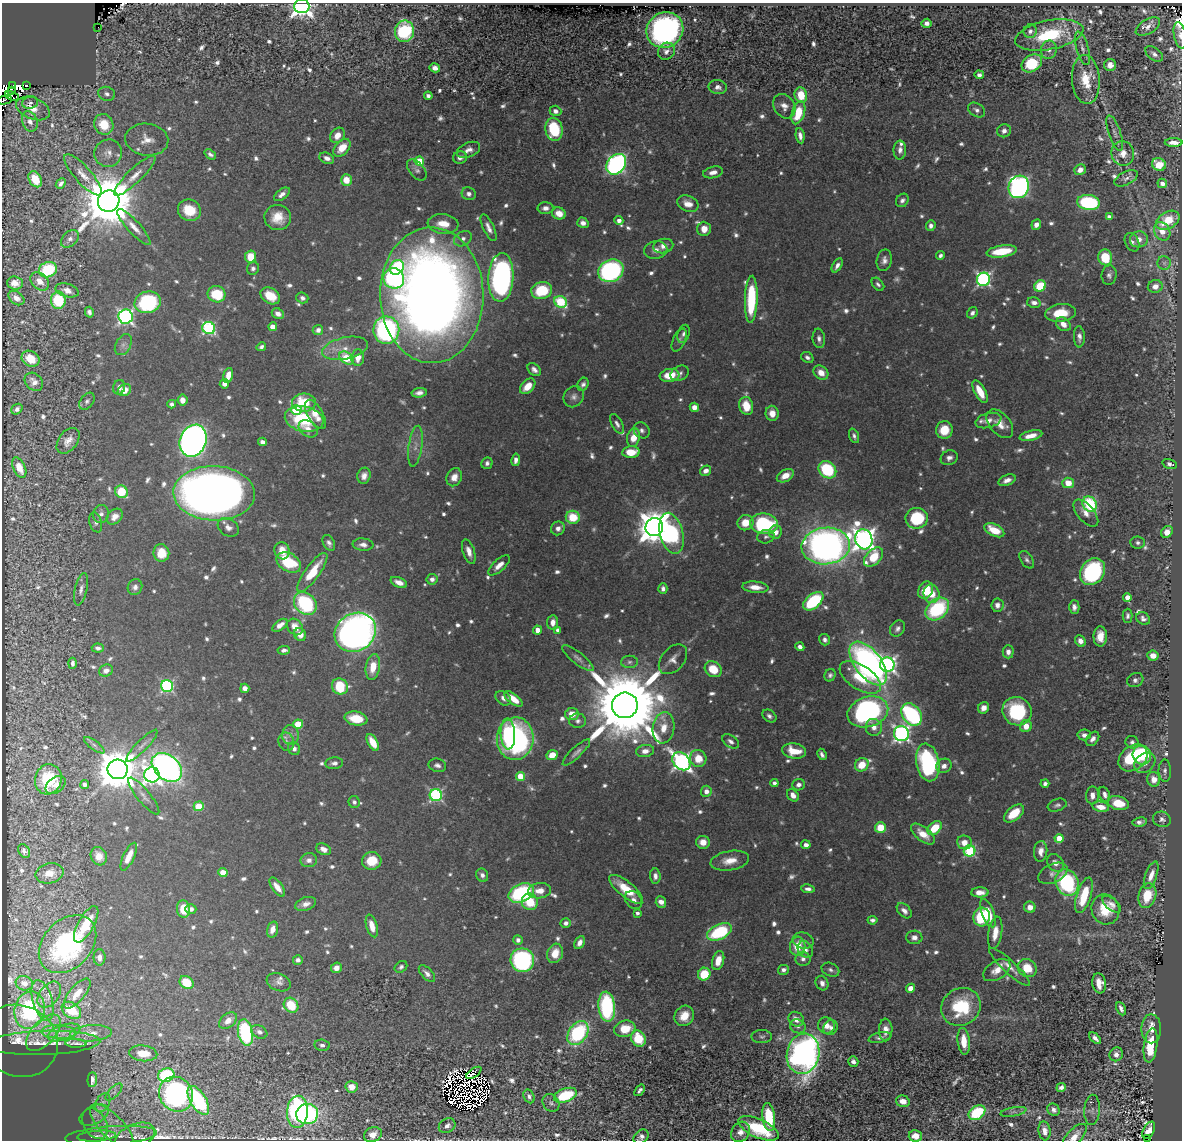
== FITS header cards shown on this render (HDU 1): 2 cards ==
NAXIS1  =                 1180
NAXIS2  =                 1138

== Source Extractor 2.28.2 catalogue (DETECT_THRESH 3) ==
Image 1180 x 1138 px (HDU 1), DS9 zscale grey, 1 PNG px = 1 image px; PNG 1184 x 1142 px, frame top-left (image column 1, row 1138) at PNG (2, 3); each listed source drawn as its Kron ellipse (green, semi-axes under 4 px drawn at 4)
Background 0.534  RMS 0.0086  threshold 0.0257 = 3 sigma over >= 5 px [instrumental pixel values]
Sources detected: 999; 27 with non-positive FLUX_AUTO (blend fragments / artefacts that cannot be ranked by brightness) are neither listed nor drawn; of the other 972, the 500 brightest by FLUX_AUTO listed and drawn (472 fainter detections omitted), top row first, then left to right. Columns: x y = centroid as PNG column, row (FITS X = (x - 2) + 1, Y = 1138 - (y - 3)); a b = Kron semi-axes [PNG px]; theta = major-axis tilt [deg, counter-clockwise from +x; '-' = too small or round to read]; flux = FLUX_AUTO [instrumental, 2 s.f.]
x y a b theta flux
302 6 7 7 - 410
927 23 5 4 - 2.7
98 27 2 2 - 21
1148 27 13 7 30 4.1
665 30 19 17 34 180
404 31 10 9 - 53
1030 31 7 6 - 2.4
1049 35 35 14 11 45
1180 35 13 6 -79 3.4
1082 48 17 6 -74 3.2
1049 50 9 7 78 2.9
666 51 9 8 - 3.2
1154 54 10 6 -36 2.5
1032 63 11 8 32 30
1110 65 6 6 - 4.2
435 68 5 4 - 3.7
979 75 5 4 - 2.4
1086 80 24 14 -86 17
27 85 3 2 - 18
13 86 3 2 - 19
718 87 9 7 -11 3.2
11 90 3 2 - 23
107 94 8 7 - 2.3
801 95 8 6 -78 15
12 96 7 3 -25 23
428 96 4 4 - 2
4 100 8 2 12 3.2
30 103 8 6 13 1.9
784 106 13 10 -57 5.1
33 108 17 10 -22 9.7
977 110 9 6 -33 2.4
555 111 6 5 - 2.6
798 113 12 6 73 18
30 121 10 7 -68 3.7
104 124 10 9 - 15
554 129 11 8 -80 31
1004 131 7 6 - 2.9
1115 133 18 6 -71 3.2
337 135 8 6 52 6
800 136 8 4 -82 2.9
147 140 21 16 -8 9
1174 142 9 4 0 4.7
342 148 10 6 47 10
468 150 12 7 23 3.8
900 150 9 6 88 3
108 153 14 13 - 5.7
1123 153 12 11 - 6.3
210 154 6 4 -36 2
327 158 8 5 -22 3.6
460 158 7 6 - 2.2
419 161 5 4 - 23
616 164 11 9 50 200
1159 164 7 6 - 14
417 170 12 7 -49 2.6
1080 170 6 5 - 5
713 172 10 5 13 4
83 175 26 8 -48 7.6
135 176 28 7 44 7.6
1126 178 13 6 27 2.7
35 179 8 6 -61 11
346 180 6 5 - 9.4
61 183 6 3 50 2
1162 183 5 4 - 3
1019 187 11 10 - 220
282 194 9 5 36 3.3
469 194 7 6 - 2.7
902 200 7 6 - 2.1
109 201 11 10 - 4600
1088 202 11 7 -7 70
688 204 11 7 -23 6.1
545 208 8 6 1 3.1
189 210 12 10 -25 15
559 213 7 6 - 7.6
278 217 13 12 - 11
1109 217 4 4 - 2.9
619 220 4 4 - 3.4
1168 220 13 8 29 17
583 223 6 5 - 3.3
443 224 15 10 -5 9.9
1036 225 5 4 - 4.1
931 226 5 5 - 2.4
134 227 24 6 -48 6.1
488 228 14 5 -65 3.9
704 229 7 6 - 6.3
1162 231 9 7 -57 6.2
70 239 10 7 44 3.1
463 239 9 7 31 2.7
1139 239 9 8 - 5.4
1132 242 10 6 -64 2.4
663 246 10 7 13 4.4
656 250 11 9 12 4
1002 251 15 6 8 19
940 255 4 4 - 1.8
250 257 6 5 - 12
1105 257 8 7 - 20
884 260 11 7 77 3.3
1164 263 6 6 - 1.9
837 265 8 4 59 2.6
397 267 8 6 51 47
253 268 6 6 - 2.1
48 270 9 7 19 41
611 271 13 11 26 150
1109 275 10 7 82 2.5
501 277 24 12 87 190
394 278 10 10 - 75
984 279 6 6 - 130
40 281 10 7 -43 6.4
15 283 8 6 -4 4.7
878 284 7 5 -48 1.9
1040 286 6 5 - 28
1155 286 7 6 - 4.8
67 290 12 6 -15 5.3
542 290 10 8 13 31
217 294 9 8 - 24
432 295 68 51 -89 780
270 296 10 7 -33 11
16 298 9 6 -37 3.7
302 298 6 5 - 2.2
751 299 23 6 88 45
58 300 8 7 - 30
148 302 13 10 15 59
561 302 6 5 - 54
1034 303 7 5 -14 3
89 312 5 4 - 1.9
972 313 6 5 - 2.2
1060 313 15 8 7 16
278 314 6 5 - 3.3
125 317 7 7 - 160
1063 324 8 6 -37 5.3
273 327 4 4 - 7.7
209 328 6 6 - 91
318 330 5 5 - 2.7
386 330 14 13 - 130
684 334 9 6 72 2
1079 337 10 5 -88 3.1
819 338 10 6 -83 2.6
679 340 12 6 65 2.1
123 345 11 7 61 3
261 347 5 3 - 1.8
345 348 23 11 12 9
358 357 8 6 84 6.9
807 357 6 5 - 2
346 358 8 5 -39 33
31 359 9 7 -31 9
534 370 7 5 -43 2.7
680 373 9 7 28 2
821 373 8 6 -39 6.4
228 375 7 4 77 6.6
670 375 10 6 9 14
34 382 10 8 -43 4.4
224 384 5 4 - 3.7
583 384 7 5 61 2.1
528 386 9 6 46 8.9
119 387 7 6 - 2.6
124 390 7 5 31 7.1
980 392 12 5 -62 11
419 393 7 4 9 3
574 397 11 9 50 3.3
182 400 5 5 - 4.4
87 401 9 6 53 1.9
304 403 12 9 -2 23
172 404 4 4 - 2.1
746 406 9 6 -77 12
694 407 4 4 - 4.9
17 409 6 5 - 2
296 410 5 5 - 44
772 413 7 6 - 5.5
315 414 16 7 -59 8.2
304 419 19 12 -11 35
988 421 13 7 14 4.2
617 424 11 5 -62 2.4
1000 424 17 10 -49 7.7
308 429 10 7 -35 4.7
642 430 9 7 -45 2.4
944 430 9 8 - 13
854 436 7 4 -70 1.8
1031 436 11 5 12 6.4
633 437 9 6 79 9.1
68 441 14 9 53 5.6
193 441 16 13 68 440
262 442 4 4 - 4
415 446 21 6 82 4.9
631 452 9 5 5 12
949 458 9 7 25 2.9
516 460 6 4 80 2.8
487 463 6 5 - 2.1
1170 464 7 4 -15 2.1
19 468 11 6 -64 7.8
827 470 9 8 - 43
706 471 6 5 - 3.4
364 476 8 6 72 3.9
785 476 9 6 29 7
454 477 9 7 64 5.4
1007 480 9 5 22 3.6
1068 483 6 5 - 10
121 492 6 6 - 22
214 493 40 27 -2 630
1090 504 8 7 - 44
1086 513 16 8 -49 4.9
101 514 9 8 - 2.7
115 517 9 7 42 4.8
573 517 7 6 - 19
917 518 11 10 - 32
96 522 10 6 -75 2
745 523 8 7 - 10
764 524 14 10 -7 64
228 527 11 8 -32 3.9
654 527 9 9 - 1300
558 528 7 6 - 3.2
994 530 11 6 -26 14
776 532 7 6 - 4
1167 532 6 5 - 6.6
672 533 21 11 -76 74
766 537 9 6 14 1.9
864 539 10 8 -73 440
1138 542 7 6 - 1.9
329 543 8 5 -62 2.3
363 545 10 6 -5 3.4
826 546 24 18 6 390
282 551 9 7 -71 10
469 551 13 6 -72 5.3
161 553 9 8 - 9.5
874 557 11 7 45 23
1027 560 10 6 -57 2
289 562 13 9 -30 32
499 565 13 6 42 5.1
312 572 23 7 54 19
1092 572 14 11 54 81
432 579 6 5 - 2.8
399 582 9 5 -23 4.9
135 587 8 7 - 2.7
755 587 13 5 -5 7.1
81 589 16 6 77 2.8
663 589 5 4 - 2.5
926 590 9 7 61 16
932 594 9 8 - 9.4
1127 597 4 4 - 6.1
813 601 12 7 40 51
305 603 12 10 -45 61
997 605 7 6 - 2.8
1074 607 7 5 89 2.8
937 609 13 9 41 52
1128 616 7 5 89 1.8
1143 619 7 6 - 2.5
553 622 7 5 84 4.3
280 625 8 5 36 4.9
295 627 9 7 -50 7.7
897 629 8 6 52 2.5
538 630 4 4 - 6.9
558 630 4 4 - 2.5
355 632 21 18 34 360
300 635 6 6 - 4.4
1100 636 10 6 89 8.5
825 640 6 5 - 2
1080 641 6 5 - 3.9
800 647 4 4 - 2.9
98 648 6 4 -5 2.2
284 650 6 4 5 2.3
1008 652 6 5 - 3.3
1153 656 5 5 - 5.9
578 658 19 6 -38 3.2
673 659 17 11 49 5.4
629 662 8 6 2 2.1
72 663 5 3 - 2
868 663 25 13 -53 240
887 665 7 7 - 210
373 667 13 7 81 12
713 669 9 7 -37 15
106 671 7 5 26 3
830 675 6 5 - 1.8
860 677 23 12 -33 22
1135 680 8 6 28 2.3
167 686 6 6 - 91
340 686 8 8 - 24
245 688 4 4 - 4.2
503 698 8 6 -39 2.8
513 699 11 5 -37 8.2
625 705 13 12 - 11000
984 708 6 5 - 3.6
1017 711 15 14 - 45
868 712 21 15 18 170
572 714 7 6 - 7.6
912 714 12 9 -52 93
769 716 7 5 -36 2.2
356 718 11 7 -9 13
578 721 8 7 - 2.5
298 724 5 4 - 21
1026 726 6 6 - 7.7
874 727 8 8 - 4.4
664 728 16 11 82 9.8
508 734 15 7 -86 31
901 734 8 7 - 190
290 735 10 8 -88 3.6
1084 735 6 5 - 2.7
515 739 21 18 85 120
1093 739 8 5 53 3.2
731 741 9 6 -35 2.5
286 742 9 7 -70 2.7
373 742 9 5 -61 12
1132 742 6 6 - 2.1
94 745 12 4 -37 2
142 746 21 5 46 3.3
294 749 7 5 -59 2.9
645 751 9 6 8 4.4
794 751 12 7 -10 12
576 752 18 5 44 2.9
822 754 6 3 -62 2.1
552 755 6 5 - 9
1142 755 9 9 - 37
698 758 8 8 - 10
1133 758 16 12 38 38
681 761 10 7 -44 230
928 762 19 11 -79 79
334 763 9 5 6 2.2
1145 763 11 9 41 5.1
437 765 9 6 -13 2.4
862 765 7 6 - 12
944 766 8 7 - 3.5
167 767 17 12 -41 320
118 769 10 10 - 2300
1165 771 11 6 -89 2.2
152 775 8 7 - 250
520 776 4 4 - 20
48 779 15 13 77 30
1154 779 7 6 - 6.1
774 783 4 4 - 2.1
1045 783 4 4 - 2.2
85 784 4 4 - 2.8
56 785 11 7 38 4.4
799 785 6 5 - 2.9
706 791 5 5 - 4.5
1105 794 8 5 -68 3
436 795 6 6 - 98
793 795 7 5 -50 3.6
1092 795 9 6 88 3.8
144 796 23 6 -51 3.8
354 802 6 5 - 1.9
1118 803 11 7 -13 14
1057 805 10 6 18 1.8
199 806 5 4 - 23
1101 807 8 5 -10 7
1014 813 12 6 39 15
1162 819 9 7 -18 2.4
1140 822 7 4 9 2.3
880 828 5 5 - 16
935 828 8 5 42 17
923 834 14 7 -38 8.7
1059 838 4 4 - 9.8
703 842 7 6 - 6.1
964 842 7 7 - 6.8
806 845 5 4 - 3.4
324 849 8 5 -25 4.2
24 851 7 5 -55 2
970 851 6 5 - 67
1041 851 10 6 86 4.7
99 856 9 8 - 6.3
129 857 15 5 65 7.8
309 860 8 7 - 3.7
372 861 9 9 - 14
730 861 19 9 9 8.7
1055 863 9 7 -51 4.1
49 873 14 10 13 7
223 873 4 4 - 11
1053 873 15 9 25 4.1
482 875 7 5 -63 2.6
1151 875 14 5 70 5
655 876 7 5 -86 2.7
1067 883 13 11 -65 68
277 887 11 5 -53 6.4
626 889 21 7 -39 17
808 889 7 4 -9 2.3
540 891 11 7 7 6.7
980 892 9 5 1 4.6
521 893 13 9 25 71
1084 895 18 7 72 23
1147 896 12 8 73 16
634 900 10 7 -47 3
530 902 8 8 - 17
661 902 6 5 - 4.4
306 904 11 6 18 3.5
1112 904 11 5 -39 3.1
1030 907 5 5 - 5.1
183 909 8 6 -83 14
191 909 5 5 - 2.5
1105 909 15 14 - 18
904 911 9 6 -46 3.2
637 913 4 3 - 2
988 913 15 6 -69 12
982 917 9 8 - 42
872 920 5 4 - 1.9
566 923 5 4 - 2.3
86 924 20 8 61 21
372 926 12 5 -74 7.4
273 929 8 5 74 4.6
719 932 13 7 26 46
995 933 16 7 81 7.7
914 937 8 7 - 3.4
518 940 5 4 - 2.2
803 941 10 8 -17 2.7
580 943 7 4 62 3.4
67 944 33 24 45 96
798 946 9 8 - 13
805 949 9 7 -53 2.8
555 953 10 7 72 9.7
99 957 8 6 -89 3.4
803 959 7 7 - 2.4
298 960 5 4 - 2
522 960 12 11 - 110
718 961 10 6 75 8.4
401 967 7 5 37 1.8
1010 967 27 6 -42 5.8
336 968 5 5 - 4.1
1027 968 10 8 -37 13
783 970 5 5 - 2.4
830 970 9 6 -25 2
997 970 15 9 32 7.1
427 974 10 5 -46 2.8
704 974 6 6 - 20
279 982 12 8 -20 3.1
24 983 9 7 -16 3.9
186 983 7 6 - 17
822 983 7 6 - 2.9
1099 983 10 6 -82 6.4
910 988 5 4 - 4.8
77 994 19 7 50 9.8
49 995 15 9 52 5.3
43 1000 21 9 -74 8
291 1005 8 6 -47 19
607 1007 15 8 -85 84
961 1007 20 18 34 35
1121 1009 7 4 -66 2.2
30 1010 19 15 77 120
71 1010 10 7 -34 24
684 1016 11 9 55 9.6
796 1019 8 7 - 5.2
228 1021 10 6 40 5.2
798 1026 8 6 -26 2.3
826 1026 8 8 - 5.9
831 1028 8 7 - 2.6
625 1029 11 8 13 13
1151 1029 14 10 -90 6.4
886 1030 11 7 89 5
58 1032 17 7 -3 6.2
64 1032 17 7 18 5.6
259 1032 8 6 -30 2.4
43 1033 22 11 48 12
91 1033 21 8 3 6.7
245 1033 13 7 -79 78
578 1033 13 9 54 66
762 1037 10 6 0 1.8
638 1038 8 7 - 20
880 1038 11 5 13 2.2
1095 1038 7 4 -44 3.2
19 1041 40 35 -25 37
964 1041 13 6 -85 9.9
44 1043 56 12 2 15
76 1043 11 3 -1 2.3
322 1045 8 5 -8 2.3
1151 1045 17 6 82 22
143 1053 14 8 -6 11
803 1054 20 16 80 310
1116 1054 7 6 - 3.7
853 1062 5 5 - 2.5
474 1073 8 3 36 3.3
166 1075 8 6 19 58
92 1080 7 5 88 2.9
352 1087 6 5 - 6.5
1061 1087 5 4 - 2.6
640 1090 6 4 51 1.9
114 1092 11 5 45 1.8
176 1094 18 16 -53 130
565 1095 12 6 20 31
529 1096 7 5 -63 2
198 1100 16 8 -59 62
903 1101 7 5 -17 5.9
103 1103 10 6 60 3.2
551 1103 9 8 - 1.8
1053 1110 6 5 - 2.7
1092 1110 15 8 87 2.7
297 1112 16 10 86 110
1013 1112 13 4 10 2.1
977 1113 9 6 34 35
307 1114 11 10 - 76
94 1115 16 9 28 4.6
769 1117 14 6 -84 30
95 1124 16 11 -58 7.2
447 1126 9 7 31 3
112 1127 29 11 -46 13
758 1128 21 9 -24 36
1149 1130 9 5 62 4.9
1044 1131 9 6 -81 4.4
741 1132 11 8 55 4.7
373 1135 9 7 24 5.2
97 1136 19 5 4 3.7
111 1136 46 9 4 13
915 1136 7 5 -13 5.7
135 1137 21 12 24 6
641 1137 8 6 40 2.8
1074 1137 16 7 47 6
1148 1138 3 2 - 2.2
At the frame edge (FLAGS 8, measured only in part): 7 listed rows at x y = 302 6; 1180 35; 4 100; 33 108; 641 1137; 1074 1137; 1148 1138
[472 fainter detections neither listed nor drawn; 27 non-positive-flux detections neither listed nor drawn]